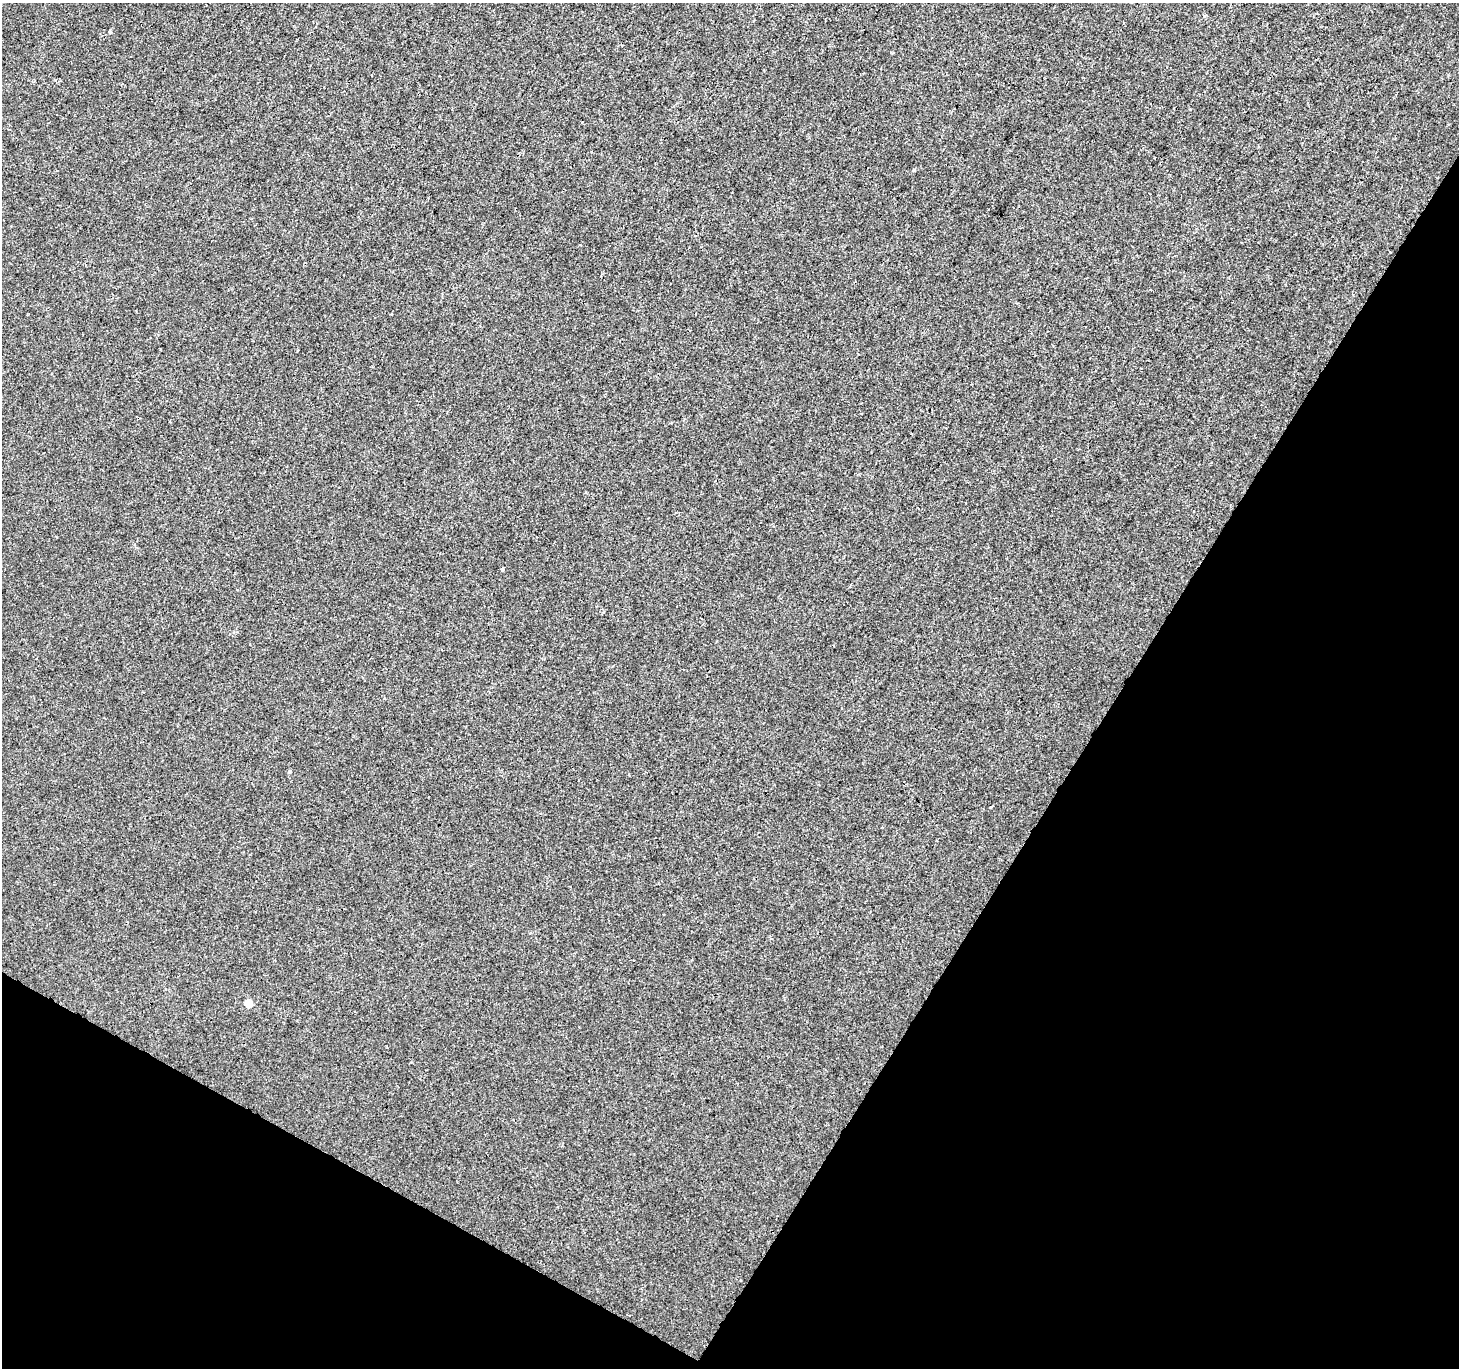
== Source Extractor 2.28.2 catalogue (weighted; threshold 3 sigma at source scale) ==
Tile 15 of 4 x 4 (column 3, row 4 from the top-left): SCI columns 2917-4373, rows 196-1561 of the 5840 x 5921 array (HDU 1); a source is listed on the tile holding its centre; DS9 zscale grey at full resolution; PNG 1461 x 1370 px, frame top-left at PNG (2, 3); no overlay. Shown black and unused: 30% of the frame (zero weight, under 3 of 4 exposures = <1% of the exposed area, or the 3 px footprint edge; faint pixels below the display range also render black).
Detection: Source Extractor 2.28.2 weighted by HDU 2 'WHT'; one run over the whole footprint, this tile lists its part. Background 4.50e-04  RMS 0.0016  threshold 0.00725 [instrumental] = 3 sigma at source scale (4.5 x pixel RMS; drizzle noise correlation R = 1.50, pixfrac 1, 0.0396/0.0396 arcsec/px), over >= 5 px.
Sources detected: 4; all 4 listed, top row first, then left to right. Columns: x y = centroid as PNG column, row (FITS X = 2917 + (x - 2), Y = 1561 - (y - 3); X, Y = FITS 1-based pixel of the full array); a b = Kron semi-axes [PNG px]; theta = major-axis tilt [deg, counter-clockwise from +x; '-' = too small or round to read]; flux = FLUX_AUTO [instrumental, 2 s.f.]
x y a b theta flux
110 32 4 3 - 0.15
502 569 4 3 - 0.26
290 772 5 4 - 0.22
248 1003 5 5 - 3.7